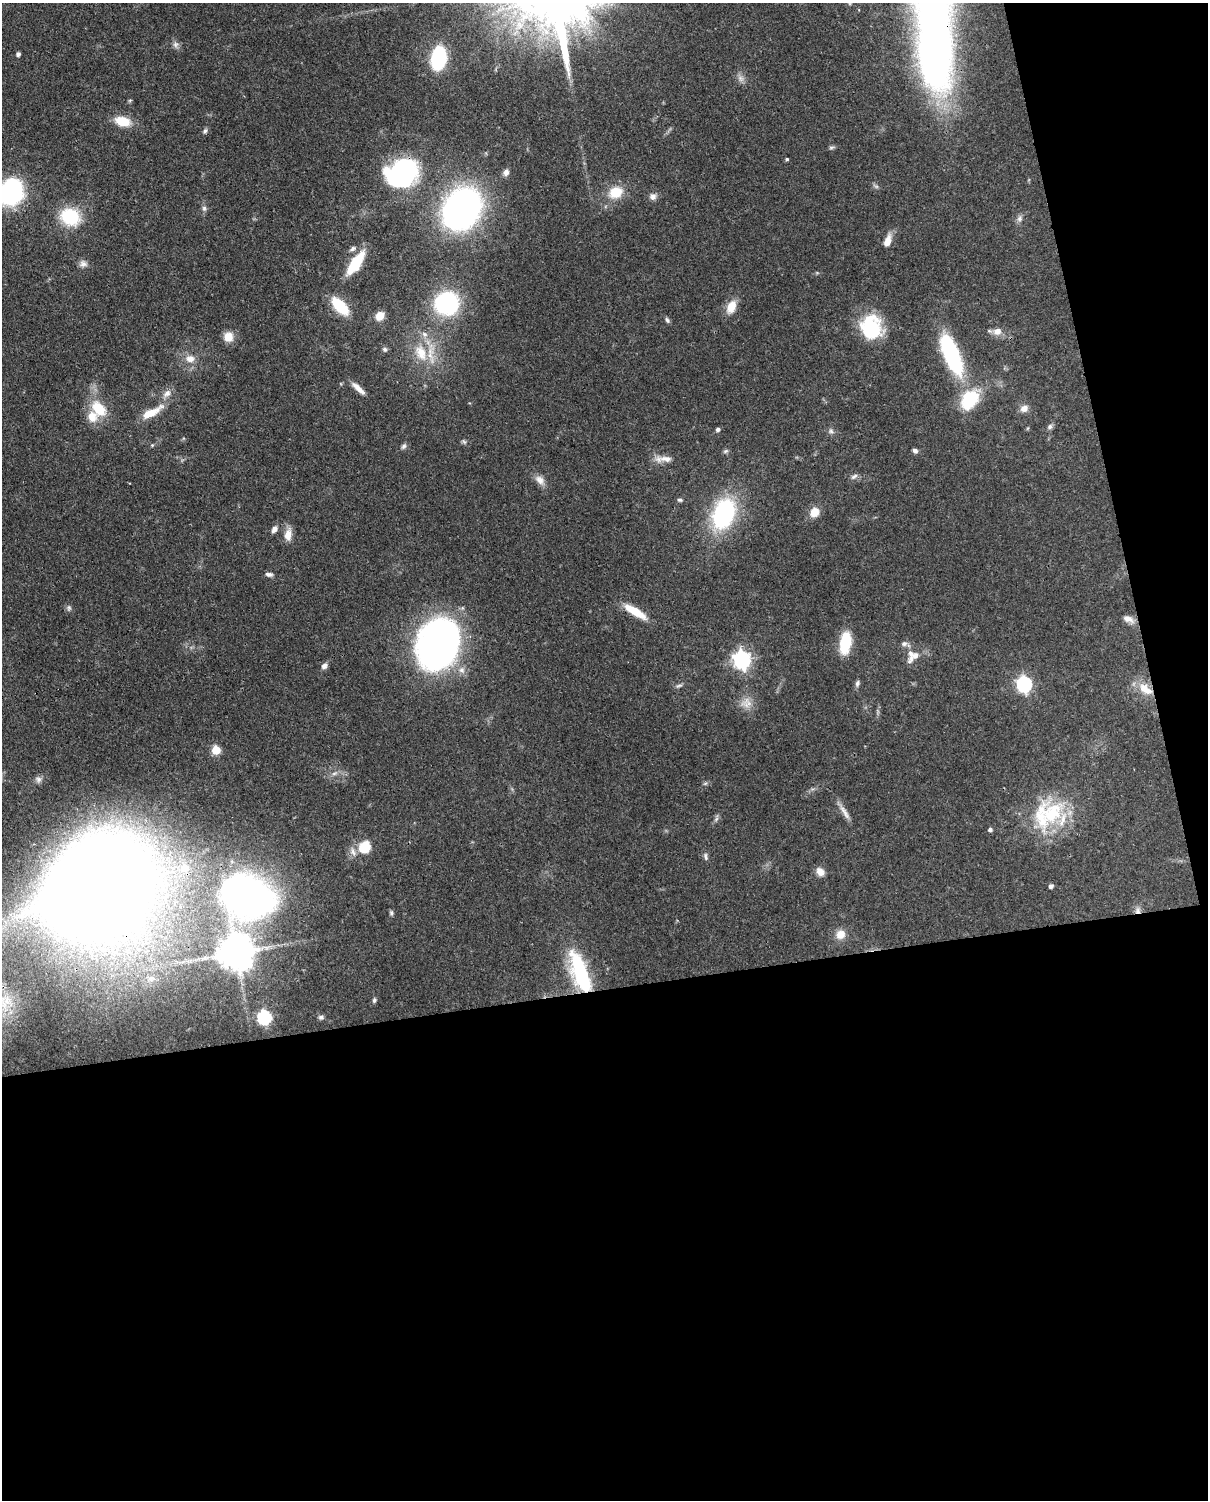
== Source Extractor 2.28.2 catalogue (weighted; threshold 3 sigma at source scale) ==
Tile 12 of 4 x 3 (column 4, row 3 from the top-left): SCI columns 3710-4915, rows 153-1650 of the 5005 x 4911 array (HDU 1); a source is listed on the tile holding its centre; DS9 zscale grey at full resolution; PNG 1210 x 1502 px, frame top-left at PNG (2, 3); no overlay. Shown black and unused: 39% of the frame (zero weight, under 3 of 4 exposures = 7% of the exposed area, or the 3 px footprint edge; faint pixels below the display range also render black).
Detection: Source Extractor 2.28.2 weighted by HDU 2 'WHT'; one run over the whole footprint, this tile lists its part. Background 0.105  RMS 0.0041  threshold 0.0186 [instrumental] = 3 sigma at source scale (4.5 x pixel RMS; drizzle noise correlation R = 1.50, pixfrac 1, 0.05/0.05 arcsec/px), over >= 5 px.
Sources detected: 104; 1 inside a brighter object's white glare — not listed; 9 inside a brighter listed object's ellipse — not listed separately; the other 94 listed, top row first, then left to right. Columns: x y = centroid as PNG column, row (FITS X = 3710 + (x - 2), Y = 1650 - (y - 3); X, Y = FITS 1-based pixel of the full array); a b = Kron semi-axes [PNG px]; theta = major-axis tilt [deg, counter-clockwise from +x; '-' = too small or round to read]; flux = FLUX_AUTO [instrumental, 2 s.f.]
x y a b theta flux
176 45 9 7 -80 1.5
935 48 124 35 -86 260
18 54 4 4 - 1.4
438 58 16 10 80 44
740 78 10 7 -53 1.9
130 100 6 4 19 0.47
122 121 19 11 -12 8.2
205 131 7 5 61 1
831 147 8 4 9 0.77
787 159 4 4 - 0.54
506 172 8 7 - 1.8
402 173 34 27 18 59
11 192 30 25 60 47
616 192 15 12 23 9.6
653 196 9 9 - 1.9
204 208 8 6 -75 1.1
461 209 27 21 57 220
70 217 24 20 -26 19
1019 218 9 7 67 1.5
887 241 15 8 72 3.9
353 249 8 5 33 1.1
355 263 21 8 55 19
83 264 11 9 2 2
446 303 29 26 10 37
340 306 18 8 -47 19
731 307 16 10 65 6
380 316 9 8 - 4.9
667 320 8 5 -59 0.92
871 327 25 22 -74 27
997 331 12 10 18 3.2
228 337 11 11 - 4.9
385 349 6 6 - 0.95
421 353 26 16 -67 12
949 353 60 15 -63 38
190 359 13 10 2 3.9
358 388 19 6 -43 3.3
167 394 13 8 41 2.9
1024 408 10 8 24 2.6
99 409 23 15 -49 12
151 412 26 8 28 8.8
1050 427 7 7 - 1.1
718 429 5 4 - 1.1
831 431 8 7 - 1.2
464 442 9 4 -54 0.78
152 445 4 4 - 0.46
404 446 8 6 50 1.1
725 451 8 5 27 0.79
915 451 7 5 -38 1.2
666 459 22 8 -2 3.8
854 476 11 6 32 1.3
540 480 15 10 -42 3.1
680 500 7 5 -2 0.82
814 512 10 9 - 5.5
724 514 32 21 68 49
274 529 9 6 56 1.9
288 535 14 9 83 4.5
269 574 10 5 -8 1.3
69 608 7 5 70 0.94
635 611 29 8 -31 9.4
1128 619 15 8 -27 3
845 643 20 9 81 18
438 644 42 33 74 180
904 644 8 7 - 1.4
911 658 17 8 59 3.1
742 660 7 7 - 180
324 666 8 6 52 1.8
857 683 9 5 81 1.1
1024 684 7 6 - 100
679 686 10 4 11 0.93
1145 689 23 12 -35 7.6
746 703 16 14 3 4.6
216 750 5 5 - 16
334 773 9 4 9 1.2
38 780 9 8 - 1.6
705 783 7 4 19 0.63
844 812 24 6 -58 3.1
1051 814 39 35 -71 32
716 819 8 5 46 0.98
990 829 4 4 - 1.2
365 847 14 13 - 9
705 856 11 5 -80 1.1
184 868 8 8 - 6.9
820 872 11 8 -50 3.1
100 885 65 52 40 1700
1051 886 4 4 - 1.2
247 896 30 24 -28 280
1138 911 9 7 72 1.9
391 913 6 5 - 0.82
840 934 12 11 - 4.5
236 952 10 10 - 1000
580 972 49 18 -70 37
374 1000 7 5 74 0.79
264 1017 6 6 - 67
321 1017 7 6 - 1.2
Overlapping masked pixels (flux is a lower limit): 6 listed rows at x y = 935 48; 1145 689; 100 885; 247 896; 1138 911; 580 972
Isophote crosses this tile's border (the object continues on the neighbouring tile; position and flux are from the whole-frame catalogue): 2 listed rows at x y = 935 48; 11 192